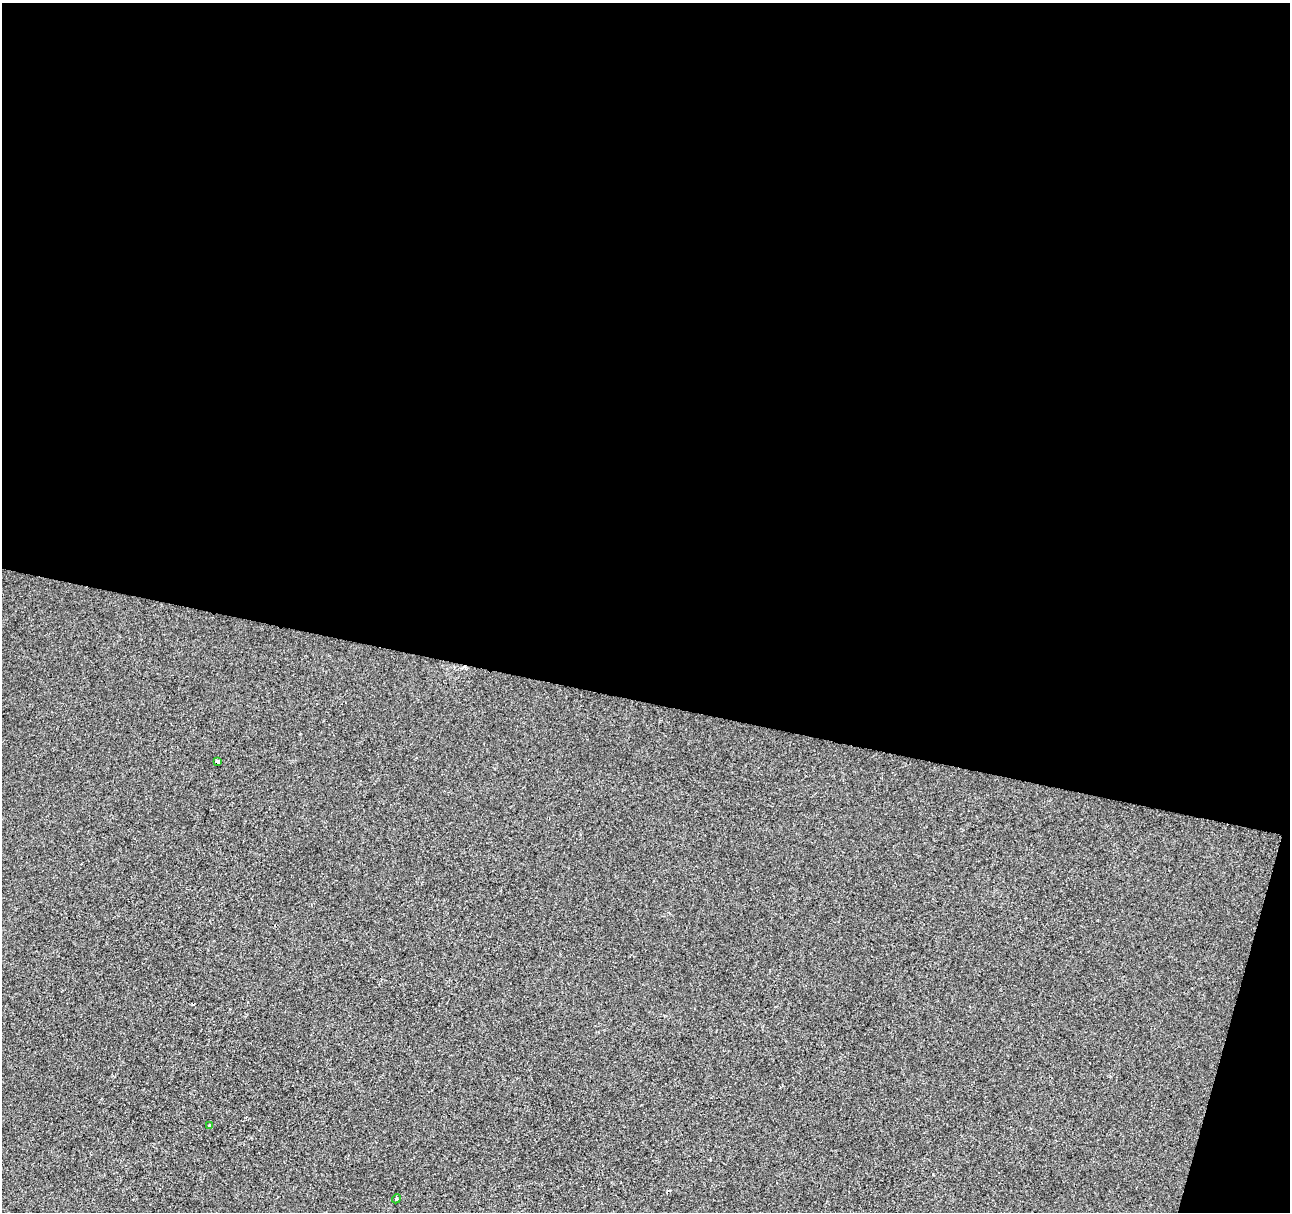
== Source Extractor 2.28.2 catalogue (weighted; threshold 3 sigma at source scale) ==
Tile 4 of 4 x 4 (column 4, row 1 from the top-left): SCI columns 3866-5153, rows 3854-5063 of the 5178 x 5357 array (HDU 1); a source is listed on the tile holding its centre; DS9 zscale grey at full resolution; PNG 1292 x 1214 px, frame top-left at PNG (2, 3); each listed source drawn as its Kron ellipse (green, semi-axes under 4 px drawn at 4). Shown black and unused: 59% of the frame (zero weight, under 2 of 3 exposures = <1% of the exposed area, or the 3 px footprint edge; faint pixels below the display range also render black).
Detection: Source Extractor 2.28.2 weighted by HDU 2 'WHT'; one run over the whole footprint, this tile lists its part. Background 0.00104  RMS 0.0048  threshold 0.0217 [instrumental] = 3 sigma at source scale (4.5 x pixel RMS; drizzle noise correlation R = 1.50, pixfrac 1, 0.0396/0.0396 arcsec/px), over >= 5 px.
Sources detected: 3; all 3 listed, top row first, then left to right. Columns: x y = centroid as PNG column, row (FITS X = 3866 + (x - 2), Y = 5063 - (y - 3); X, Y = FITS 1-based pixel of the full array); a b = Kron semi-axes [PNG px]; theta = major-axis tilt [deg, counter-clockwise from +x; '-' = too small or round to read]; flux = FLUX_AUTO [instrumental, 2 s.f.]
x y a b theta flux
217 762 4 3 - 2.4
209 1125 3 3 - 5
396 1199 4 3 - 0.46
Overlapping masked pixels (flux is a lower limit): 1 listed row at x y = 217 762